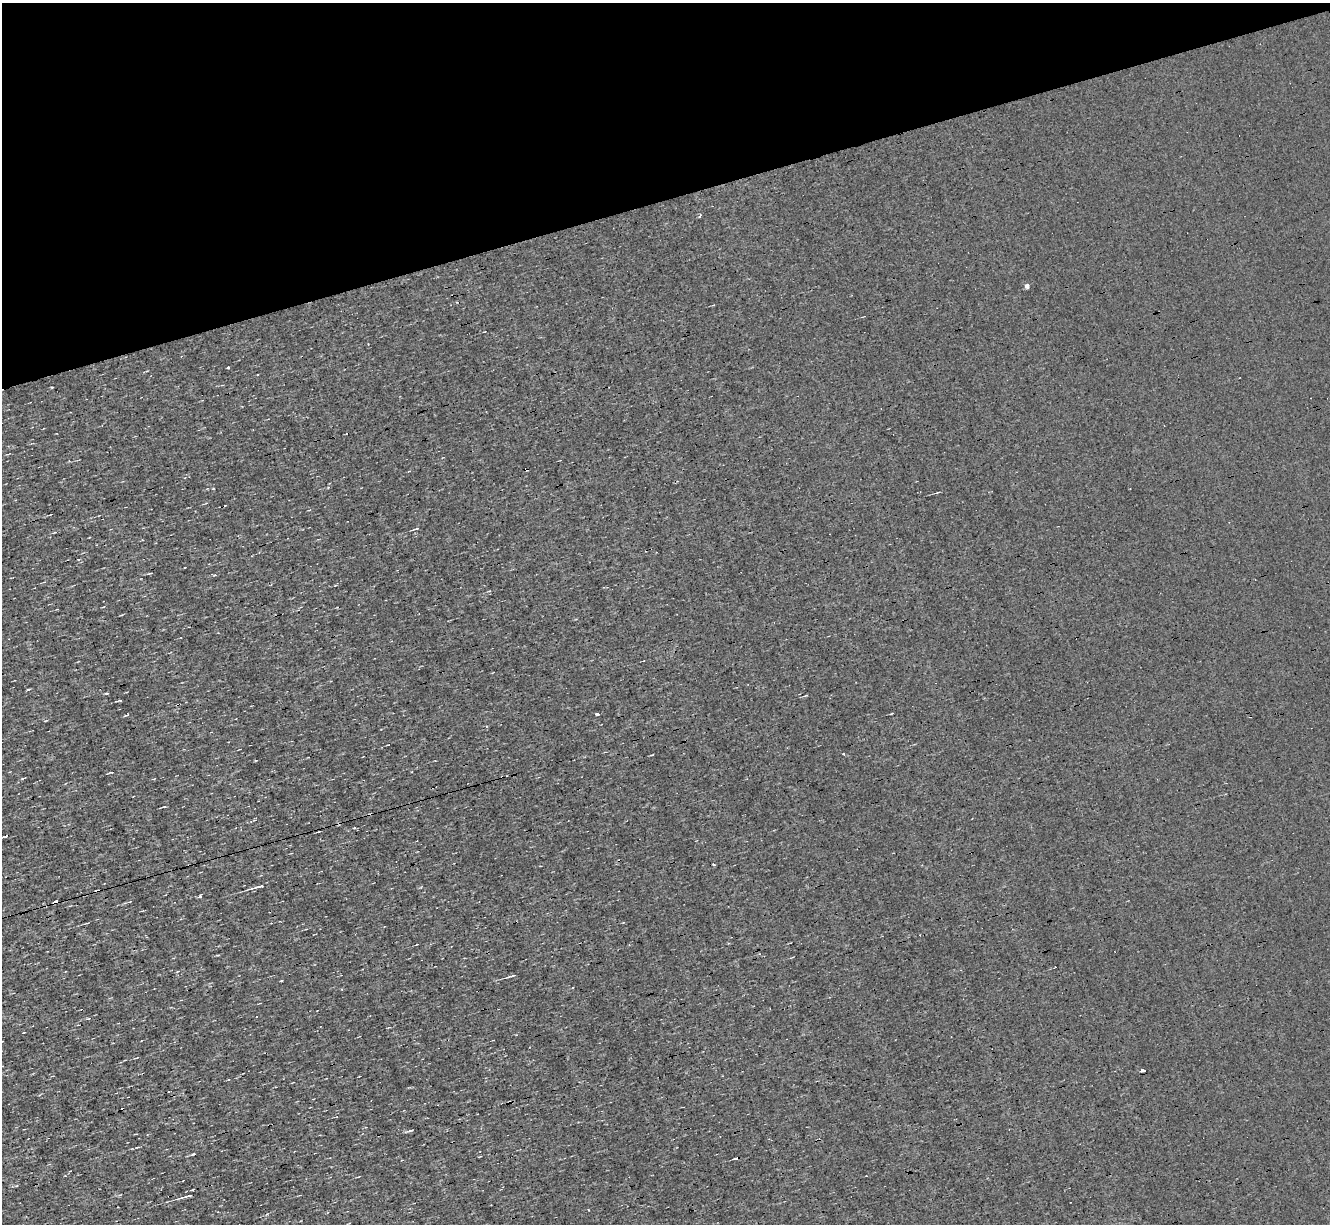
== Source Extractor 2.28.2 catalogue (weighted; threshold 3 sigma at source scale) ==
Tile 3 of 4 x 4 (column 3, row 1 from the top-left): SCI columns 2657-3984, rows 3923-5144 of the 5312 x 5277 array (HDU 1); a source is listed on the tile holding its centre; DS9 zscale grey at full resolution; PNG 1332 x 1226 px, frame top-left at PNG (2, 3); no overlay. Shown black and unused: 16% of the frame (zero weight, under 3 of 4 exposures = <1% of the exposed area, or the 3 px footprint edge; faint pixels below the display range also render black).
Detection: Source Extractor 2.28.2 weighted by HDU 2 'WHT'; one run over the whole footprint, this tile lists its part. Background 3.45e-04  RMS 0.044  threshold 0.199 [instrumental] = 3 sigma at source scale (4.5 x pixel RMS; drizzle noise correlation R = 1.50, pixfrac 1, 0.05/0.05 arcsec/px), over >= 5 px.
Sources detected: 25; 3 cosmic-ray / hot-pixel residue — not listed; the other 22 listed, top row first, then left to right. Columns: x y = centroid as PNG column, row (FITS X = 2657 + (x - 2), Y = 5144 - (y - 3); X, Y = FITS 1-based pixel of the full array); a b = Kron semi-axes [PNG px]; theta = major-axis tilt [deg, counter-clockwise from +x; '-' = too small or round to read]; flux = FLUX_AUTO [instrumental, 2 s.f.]
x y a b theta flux
700 216 3 3 - 10
1027 286 4 4 - 23
228 367 3 3 - 14
417 529 7 2 10 5.7
78 559 4 3 - 6.8
150 573 6 2 6 4.2
106 693 5 3 - 4.1
597 714 4 3 - 33
843 754 3 3 - 8.7
354 828 3 3 - 5.9
5 836 9 3 20 22
713 864 3 2 - 6.3
258 887 16 3 14 22
200 897 3 3 - 18
57 902 5 3 - 61
87 923 4 3 - 3.5
512 976 12 3 16 11
88 1018 5 3 - 4.6
24 1032 3 2 - 2.7
1143 1070 5 3 - 48
193 1154 6 3 23 5.6
187 1196 17 3 16 21
Overlapping masked pixels (flux is a lower limit): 2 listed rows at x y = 5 836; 57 902
Isophote crosses this tile's border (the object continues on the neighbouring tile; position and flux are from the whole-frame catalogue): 1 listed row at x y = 5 836
Unlisted compact peaks at least as high as the median listed source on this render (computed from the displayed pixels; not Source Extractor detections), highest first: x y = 52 387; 410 1131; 267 1214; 28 689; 213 488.